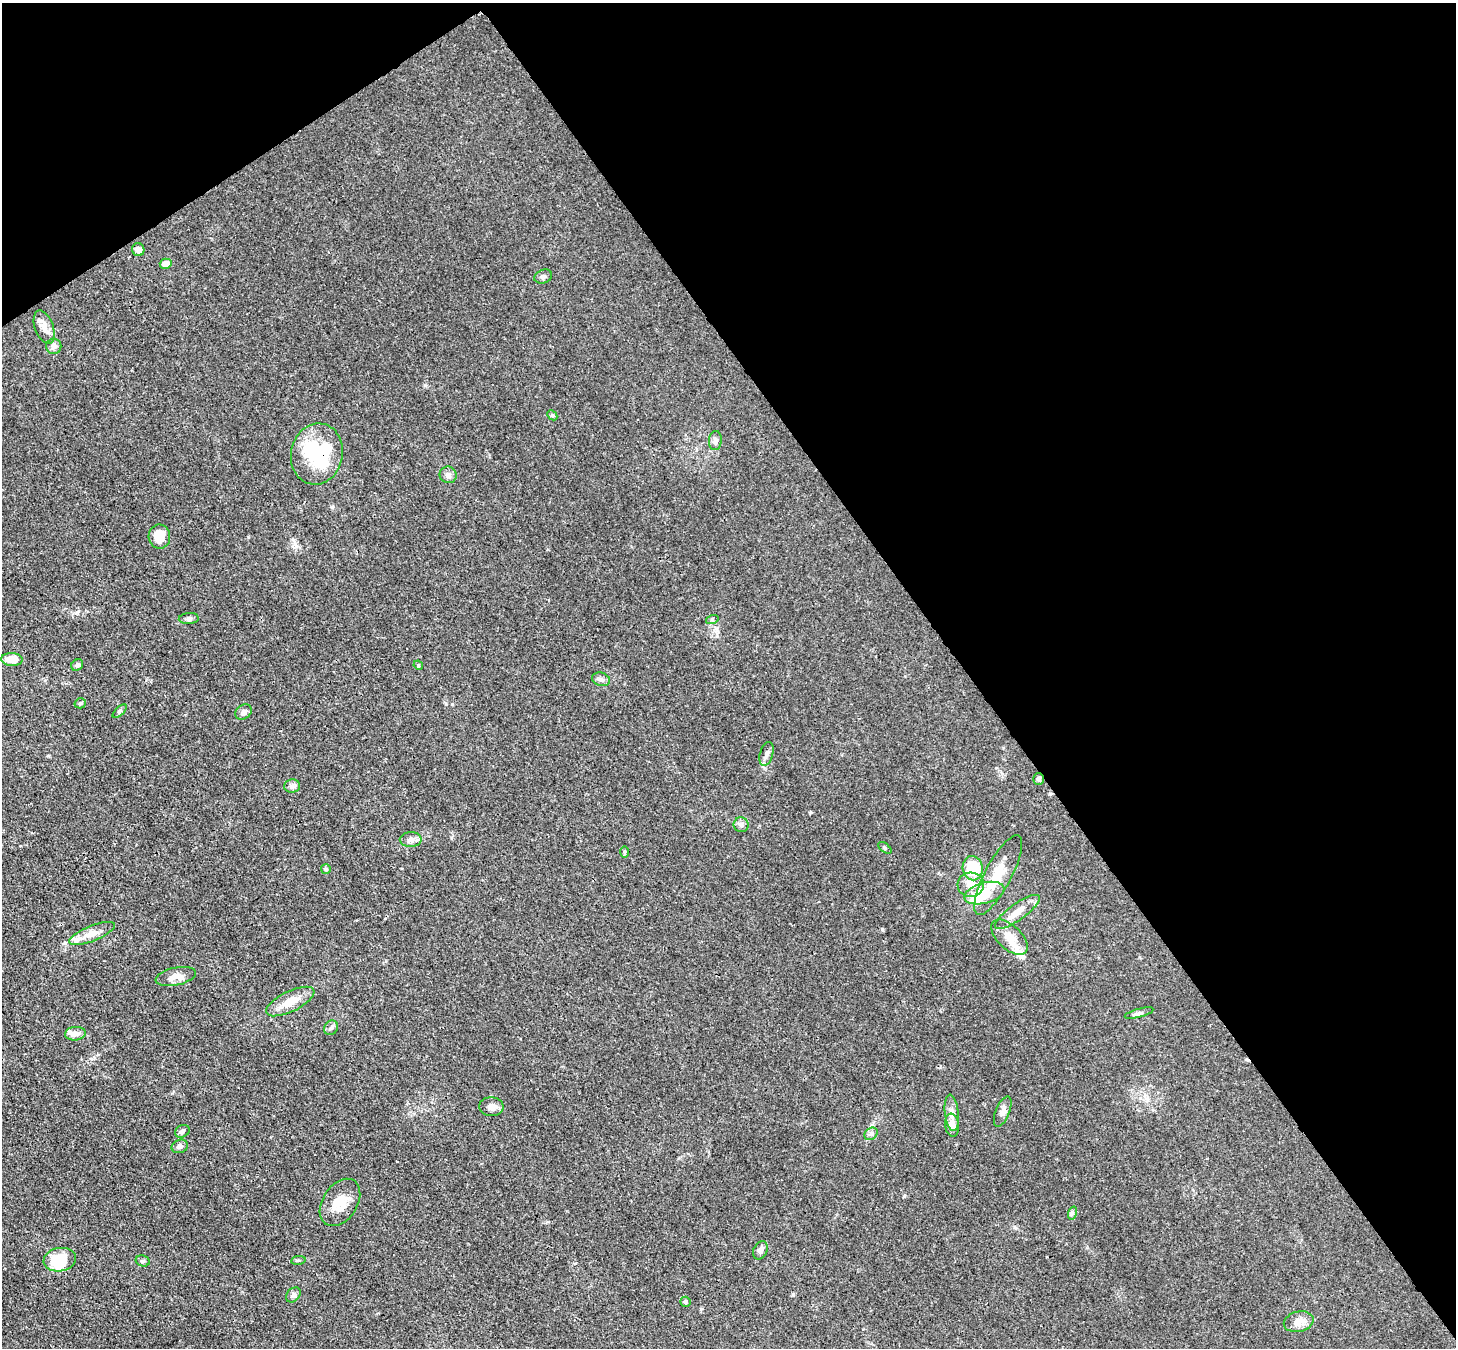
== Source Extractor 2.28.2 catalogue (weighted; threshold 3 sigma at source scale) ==
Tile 3 of 4 x 4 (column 3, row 1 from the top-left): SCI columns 2984-4437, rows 4386-5731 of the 5970 x 5942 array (HDU 1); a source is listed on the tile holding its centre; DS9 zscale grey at full resolution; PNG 1458 x 1350 px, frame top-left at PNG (2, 3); each listed source drawn as its Kron ellipse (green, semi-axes under 4 px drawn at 4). Shown black and unused: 38% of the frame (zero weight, under 3 of 4 exposures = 7% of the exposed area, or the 3 px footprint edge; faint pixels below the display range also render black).
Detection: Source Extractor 2.28.2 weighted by HDU 2 'WHT'; one run over the whole footprint, this tile lists its part. Background 0.021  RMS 0.0029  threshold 0.0129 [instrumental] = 3 sigma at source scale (4.5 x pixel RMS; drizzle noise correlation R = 1.50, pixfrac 1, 0.05/0.05 arcsec/px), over >= 5 px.
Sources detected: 66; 5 inside a brighter object's white glare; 1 cosmic-ray / hot-pixel residue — neither listed nor drawn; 5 inside a brighter listed object's ellipse — not listed separately; the other 55 listed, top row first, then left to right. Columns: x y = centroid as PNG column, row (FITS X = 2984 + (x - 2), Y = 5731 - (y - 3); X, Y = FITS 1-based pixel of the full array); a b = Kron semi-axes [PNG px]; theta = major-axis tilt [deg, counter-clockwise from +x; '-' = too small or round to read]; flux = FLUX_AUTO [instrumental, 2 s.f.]
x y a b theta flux
138 250 6 6 - 1.8
166 264 6 5 - 2.6
543 277 9 6 23 0.86
44 327 17 9 -70 2.3
54 346 8 7 - 1.2
552 415 6 4 -46 0.46
715 440 9 6 85 1
317 454 31 26 78 13
448 475 8 8 - 1.3
159 537 12 11 - 4.7
189 619 10 5 4 0.82
712 620 6 4 19 0.38
12 659 11 6 -3 4.8
77 665 6 5 - 0.73
418 665 5 4 - 0.31
601 679 9 6 -18 1
80 703 6 5 - 0.56
120 711 9 4 43 0.5
243 712 9 6 33 1
766 754 12 6 74 1.3
1039 779 6 5 - 0.8
292 786 8 6 3 0.97
741 825 7 7 - 1.1
411 839 11 7 -1 1.4
885 848 7 4 -36 0.46
625 852 6 4 89 0.42
973 868 12 10 -79 13
326 869 5 5 - 0.49
998 875 44 13 62 8.5
971 885 13 12 - 4.1
984 893 20 10 16 8.6
1017 912 27 8 36 4.2
92 933 24 7 22 3.7
1009 937 22 12 -43 4.3
176 976 20 9 12 2.9
290 1002 26 10 26 4.7
1139 1013 15 4 15 0.86
331 1028 8 6 54 0.8
75 1034 10 6 5 2.1
491 1107 12 9 -4 2
1003 1111 16 7 68 1.6
952 1113 18 7 -83 2.1
952 1125 11 7 -82 2.3
182 1131 7 6 - 0.87
871 1134 7 5 42 0.75
180 1146 8 6 21 1.1
340 1202 26 17 57 6.1
1072 1213 7 4 73 0.48
760 1250 9 6 65 1.1
60 1260 16 11 9 9.5
298 1260 7 3 8 0.4
143 1261 7 5 -15 0.59
293 1295 8 6 48 0.93
685 1302 5 5 - 0.59
1299 1322 15 10 14 2.7
Overlapping masked pixels (flux is a lower limit): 2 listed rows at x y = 317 454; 1039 779
Unlisted compact peaks at least as high as the median listed source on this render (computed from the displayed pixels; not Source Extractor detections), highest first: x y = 793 1294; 248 537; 452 704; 76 613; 425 385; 296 546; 883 930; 810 813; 904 1196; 451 838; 332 507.